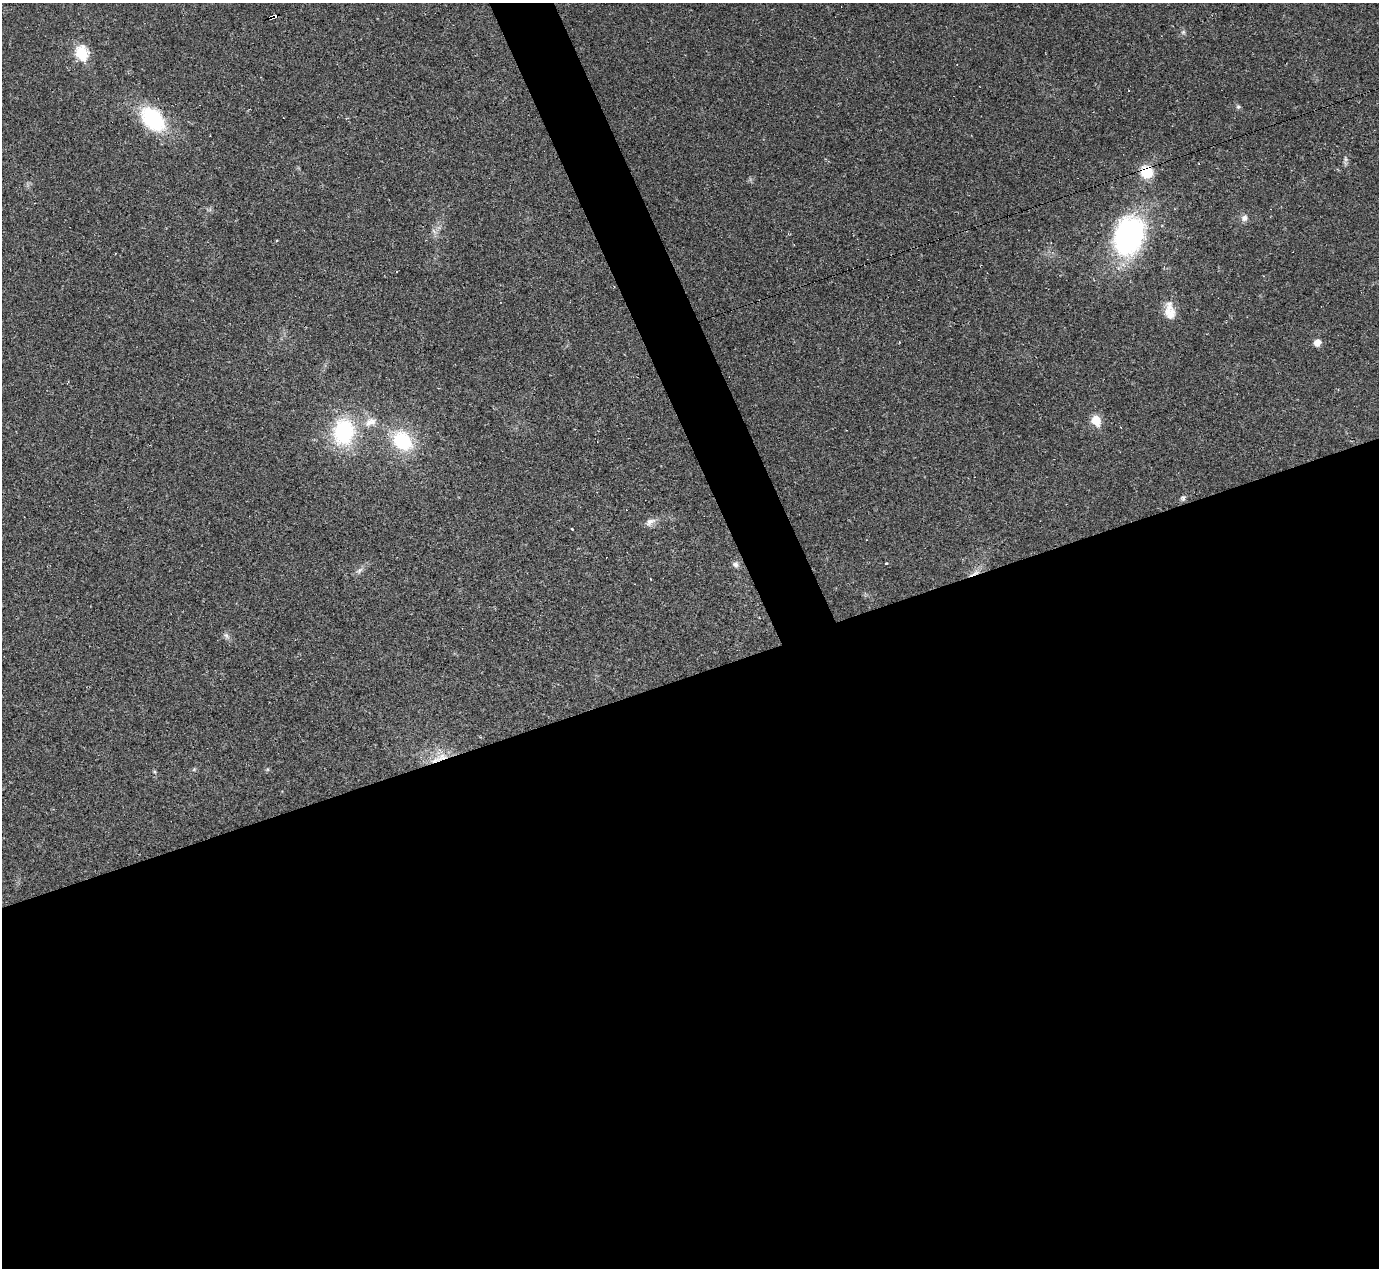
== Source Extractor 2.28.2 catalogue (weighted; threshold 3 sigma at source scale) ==
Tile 15 of 4 x 4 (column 3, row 4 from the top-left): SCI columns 2755-4131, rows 276-1541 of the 5525 x 5503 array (HDU 1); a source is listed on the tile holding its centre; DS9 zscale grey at full resolution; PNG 1381 x 1270 px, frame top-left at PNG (2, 3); no overlay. Shown black and unused: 49% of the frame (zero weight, under 2 of 3 exposures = <1% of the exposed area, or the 3 px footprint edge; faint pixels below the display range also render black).
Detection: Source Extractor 2.28.2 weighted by HDU 2 'WHT'; one run over the whole footprint, this tile lists its part. Background 0.0926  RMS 0.0057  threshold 0.0255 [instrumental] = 3 sigma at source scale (4.5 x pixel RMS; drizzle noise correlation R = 1.50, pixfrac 1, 0.05/0.05 arcsec/px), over >= 5 px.
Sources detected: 24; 1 inside a brighter object's white glare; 1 cosmic-ray / hot-pixel residue — not listed; the other 22 listed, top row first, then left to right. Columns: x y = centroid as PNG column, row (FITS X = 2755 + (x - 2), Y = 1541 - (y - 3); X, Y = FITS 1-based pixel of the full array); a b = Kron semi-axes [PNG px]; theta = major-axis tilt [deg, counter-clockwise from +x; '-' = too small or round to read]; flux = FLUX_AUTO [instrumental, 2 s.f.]
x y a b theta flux
274 17 8 4 17 11
1183 32 6 6 - 1.1
82 53 7 6 - 52
1238 107 6 5 - 0.98
153 119 33 22 -49 39
1345 159 7 4 -71 1.2
1147 172 11 11 - 16
1244 218 9 8 - 2.5
1128 237 32 26 -87 110
1170 311 24 13 -83 8.6
1317 343 7 7 - 4
1096 420 6 5 - 22
370 422 16 10 20 5.7
344 432 27 22 86 45
402 441 21 16 -43 34
1183 498 8 5 -81 1.3
650 522 16 8 31 3.5
886 563 3 3 - 2.1
735 564 9 7 -14 1.9
360 570 10 5 45 1.9
226 636 10 5 -56 1.7
442 757 19 9 21 8.5
Overlapping masked pixels (flux is a lower limit): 3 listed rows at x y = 274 17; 1147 172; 442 757